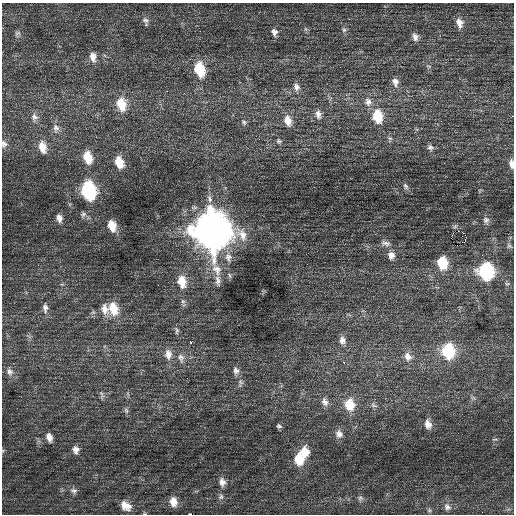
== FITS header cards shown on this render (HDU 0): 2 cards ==
NAXIS1  =                  512 / Axis length
NAXIS2  =                  512 / Axis length

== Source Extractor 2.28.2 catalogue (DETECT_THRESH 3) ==
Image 512 x 512 px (HDU 0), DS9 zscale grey, 1 PNG px = 1 image px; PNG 516 x 516 px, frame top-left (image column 1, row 512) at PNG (2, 3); no overlay
Background 0.358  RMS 0.73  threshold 2.2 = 3 sigma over >= 5 px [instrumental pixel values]
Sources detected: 80; all 80 listed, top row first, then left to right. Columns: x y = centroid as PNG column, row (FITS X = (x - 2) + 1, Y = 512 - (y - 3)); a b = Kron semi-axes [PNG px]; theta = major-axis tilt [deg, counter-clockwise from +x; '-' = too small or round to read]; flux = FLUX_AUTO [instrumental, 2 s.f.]
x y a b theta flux
146 21 11 7 -76 170
459 23 13 9 -75 390
344 30 7 6 - 120
274 32 10 7 -78 220
17 33 10 4 26 94
415 37 10 7 -76 240
93 57 12 8 -82 360
428 66 7 4 0 71
199 69 14 9 -76 1700
395 82 12 9 -73 310
296 87 11 8 -73 270
368 102 13 11 -65 440
121 104 14 10 -79 1100
318 114 12 8 -79 310
377 116 14 10 -82 1400
34 117 11 9 -79 260
288 120 14 9 -74 540
441 121 3 2 - 58
244 122 7 6 - 120
56 128 11 9 -76 280
279 141 8 6 -9 100
4 144 10 8 -87 200
42 147 14 9 -76 610
430 147 9 8 - 170
88 157 12 8 -74 950
119 162 11 8 -72 810
511 164 11 5 -83 270
406 186 9 6 -59 130
89 191 12 9 -77 5900
83 214 8 6 55 130
59 218 9 6 -75 250
486 220 10 8 -68 190
112 226 11 8 -73 680
211 230 18 16 -69 100000
458 231 2 2 - 94
451 238 2 2 - 350
465 240 4 2 - 55
386 243 13 7 -14 230
509 246 9 6 -45 120
391 255 10 9 - 300
228 257 14 10 -77 420
442 263 10 8 -82 1500
38 265 2 2 - 43
486 271 11 10 - 5300
218 281 16 7 -84 300
182 282 15 9 -81 830
45 308 12 7 -86 240
113 308 16 10 -75 1000
104 309 14 9 -80 450
177 331 10 5 -88 120
342 340 11 9 -80 290
190 342 3 3 - 210
448 351 13 11 -82 2700
168 354 15 10 -85 460
408 356 12 9 -64 370
181 358 14 8 -76 310
344 362 3 2 - 210
236 371 11 8 -74 220
10 372 11 9 -65 250
102 394 13 4 -69 140
325 402 12 8 -64 270
349 405 14 11 -79 1100
374 405 11 5 -24 130
126 410 9 6 -63 120
428 424 11 8 -72 350
279 426 7 5 -20 100
339 434 11 9 -70 290
49 437 9 6 -70 310
76 450 9 7 -84 270
305 451 12 10 -77 730
299 459 12 10 -89 1200
222 482 11 8 -79 310
74 491 10 7 -10 190
221 496 9 7 78 170
360 498 8 7 - 160
173 502 11 8 -81 500
126 506 13 9 -36 530
447 507 11 9 -53 290
429 510 7 5 20 110
190 514 4 2 - 560
At the frame edge (FLAGS 8, measured only in part): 4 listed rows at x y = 4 144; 511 164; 126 506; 190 514